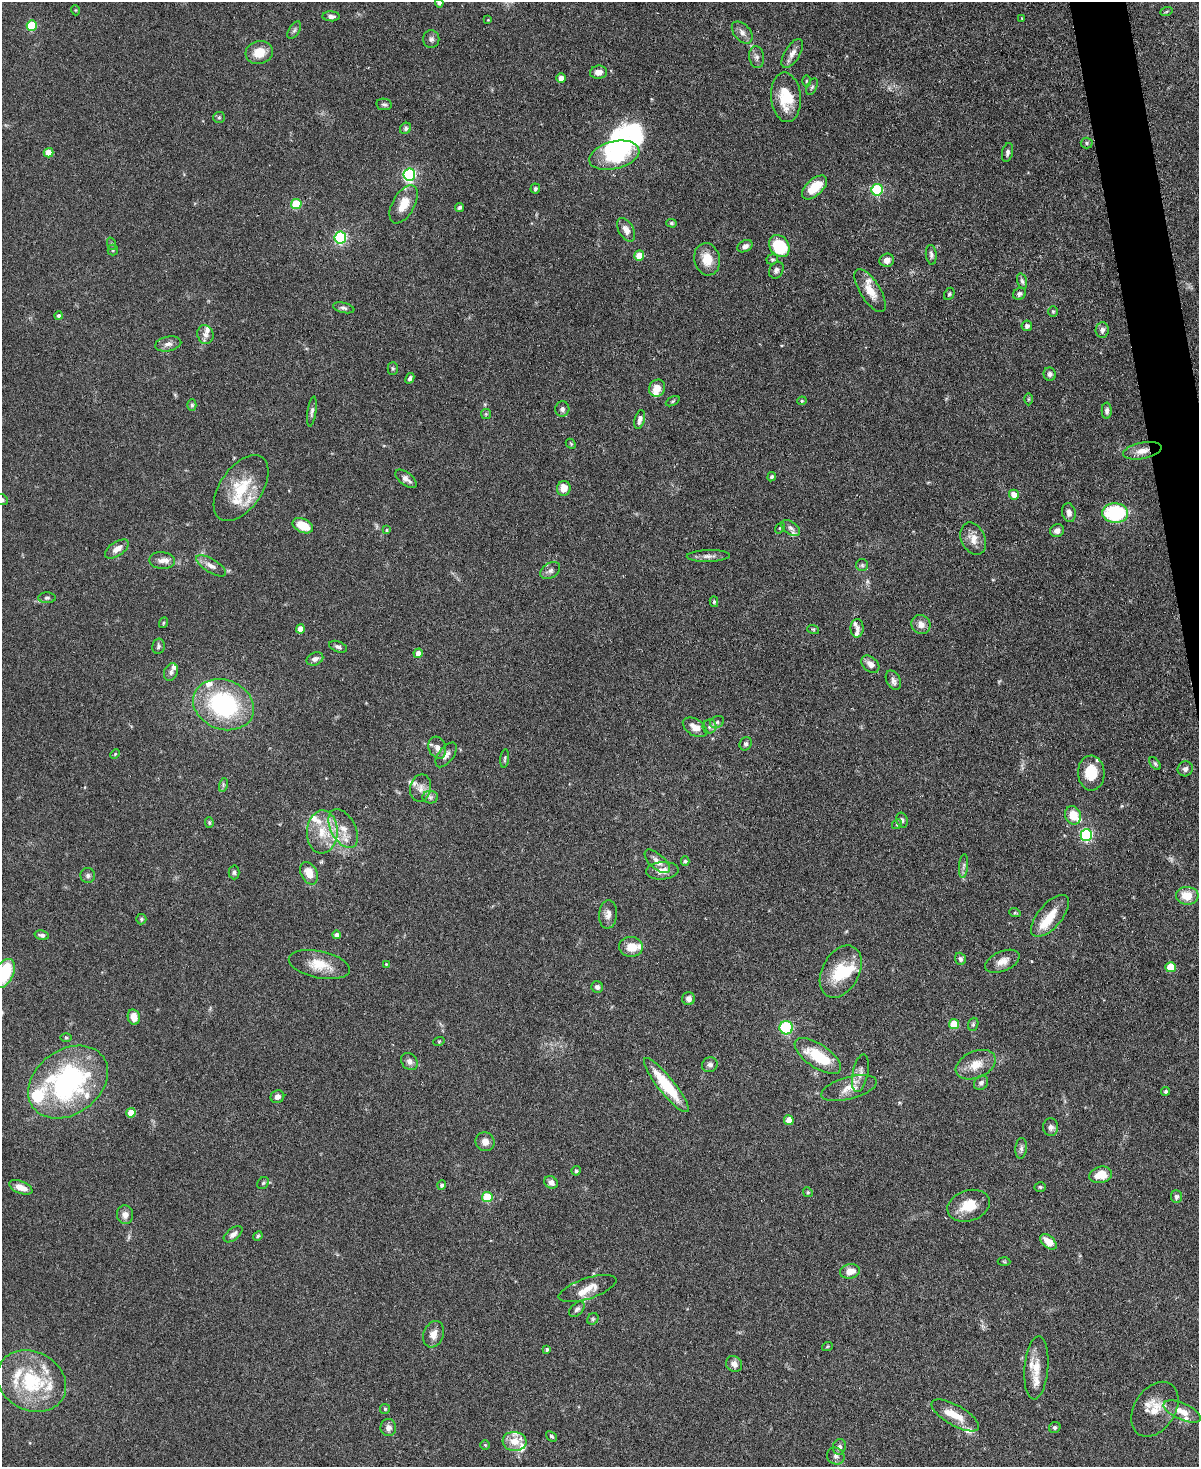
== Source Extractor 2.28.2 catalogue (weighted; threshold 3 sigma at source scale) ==
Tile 6 of 4 x 3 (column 2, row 2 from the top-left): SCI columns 1205-2401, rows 1603-3067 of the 4803 x 4819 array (HDU 1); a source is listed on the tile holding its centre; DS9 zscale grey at full resolution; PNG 1201 x 1469 px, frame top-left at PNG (2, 2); each listed source drawn as its Kron ellipse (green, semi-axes under 4 px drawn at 4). Shown black and unused: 2% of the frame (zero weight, under 3 of 6 exposures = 2% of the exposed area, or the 3 px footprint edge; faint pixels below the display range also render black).
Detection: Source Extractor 2.28.2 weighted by HDU 2 'WHT'; one run over the whole footprint, this tile lists its part. Background 0.0911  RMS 0.0035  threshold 0.0143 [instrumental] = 3 sigma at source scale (4.09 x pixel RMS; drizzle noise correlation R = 1.36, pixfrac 0.8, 0.05/0.05 arcsec/px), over >= 5 px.
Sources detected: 248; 3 too faint to see at this stretch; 4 inside a brighter object's white glare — neither listed nor drawn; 31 inside a brighter listed object's ellipse — not listed separately; the other 210 listed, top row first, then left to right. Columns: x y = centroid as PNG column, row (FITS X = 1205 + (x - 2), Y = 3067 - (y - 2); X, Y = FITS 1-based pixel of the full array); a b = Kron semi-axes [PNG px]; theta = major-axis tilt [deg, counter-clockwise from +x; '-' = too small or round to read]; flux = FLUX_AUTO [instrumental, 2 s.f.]
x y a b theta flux
439 3 4 4 - 0.85
75 10 5 3 - 0.29
1166 12 6 4 20 0.44
331 16 9 5 -3 1.1
1022 18 3 2 - 0.21
488 20 2 2 - 0.21
32 26 5 5 - 20
294 30 10 5 58 0.79
742 32 13 8 -49 1.7
431 39 9 8 - 1.1
259 53 14 11 14 5
792 53 16 7 59 2.2
757 57 11 7 -81 1.3
599 72 8 6 7 2.2
561 78 5 4 - 3.6
806 81 6 4 89 0.4
812 87 9 5 65 0.68
786 97 25 15 -85 11
384 104 7 5 -9 0.69
219 117 6 5 - 0.51
406 128 6 5 - 0.69
1087 143 6 5 - 0.53
1007 152 9 5 78 0.93
49 153 5 4 - 5.8
614 155 25 13 14 20
409 175 6 6 - 62
814 187 15 8 42 7.5
535 189 5 5 - 0.54
877 190 6 5 - 30
296 204 5 5 - 13
404 204 21 11 61 5.5
459 207 5 4 - 0.58
671 223 5 4 - 0.47
626 230 13 7 -61 2.4
340 237 6 5 - 36
112 244 6 4 -71 0.41
745 246 8 5 28 1.3
779 246 12 9 -54 18
113 250 5 5 - 0.45
931 255 10 5 -84 0.91
639 256 5 5 - 7
707 259 16 12 -77 5.7
772 259 6 5 - 0.55
887 260 7 6 - 1.9
776 270 9 6 60 1.1
1022 281 8 5 -74 0.72
870 291 24 10 -58 5.2
949 294 6 4 63 0.52
1020 294 6 6 - 0.89
344 308 11 5 -13 0.92
1053 311 5 5 - 0.46
59 316 4 4 - 0.82
1027 326 5 5 - 0.97
1102 330 8 6 84 1.2
205 335 9 8 - 1.7
168 344 13 7 11 1.7
393 369 6 5 - 0.5
1050 374 6 6 - 0.98
410 378 6 4 62 0.74
657 388 9 7 55 3.3
1028 399 6 4 89 0.37
673 401 7 4 27 0.44
802 401 5 4 - 0.46
192 405 6 4 89 0.56
562 409 8 7 - 1
312 411 15 4 82 1
1107 411 8 5 89 1
486 414 5 5 - 0.38
640 419 9 5 76 1.4
571 444 6 4 -47 0.38
1142 451 19 8 11 3.4
772 477 4 4 - 0.64
406 479 12 6 -37 1.6
241 488 37 21 55 13
564 488 7 6 - 3.4
1014 495 5 5 - 3
2 500 6 5 - 0.65
1069 513 10 6 -79 1.6
1115 513 13 9 -3 27
303 526 11 7 -25 7.2
780 528 6 3 54 0.33
791 528 10 6 -35 1.2
386 530 4 4 - 0.39
1057 531 7 6 - 1.6
973 539 17 12 -65 3.5
117 549 13 7 34 2.6
708 556 22 6 1 1.8
162 561 13 8 -5 2.3
862 565 6 6 - 0.67
211 566 17 6 -31 2.1
550 571 11 7 33 1.4
47 598 9 5 0 0.68
714 602 5 4 - 0.43
163 623 5 3 - 0.3
921 624 10 9 - 2.2
857 628 9 6 89 1.2
300 629 5 4 - 3.4
813 629 6 3 -18 0.34
158 646 7 6 - 0.82
338 647 9 5 -21 0.92
418 653 5 4 - 2.2
315 659 9 6 25 1.4
870 664 10 7 -42 2.1
171 672 9 6 68 1.1
893 680 10 7 -62 1.2
223 705 31 24 -21 40
717 722 7 6 - 0.78
695 727 13 8 -31 2.8
710 727 7 7 - 0.99
746 744 7 6 - 0.72
437 748 11 8 -71 1.9
115 754 5 3 - 0.34
446 755 14 7 53 1.7
505 758 9 3 82 0.49
1155 764 7 4 -53 0.59
1185 769 8 7 - 1.2
1091 773 17 13 -87 7.2
223 785 7 4 73 0.56
421 788 14 10 78 2.5
430 797 8 6 -1 0.93
1073 815 9 8 - 5.2
902 820 7 5 -72 0.77
209 822 5 4 - 0.46
897 824 5 4 - 0.42
343 829 21 12 -61 5.1
322 832 21 15 88 8.1
1086 835 6 5 - 41
657 861 15 7 -42 2.2
685 861 4 4 - 0.53
963 866 12 4 84 1
662 871 16 8 5 3.2
234 872 7 5 -89 0.65
309 873 12 8 -63 4.3
88 876 7 7 - 0.91
1187 896 11 9 -2 5.7
1015 913 6 3 -18 0.35
608 914 14 9 85 2.1
1050 916 26 12 49 6.4
141 919 5 5 - 0.49
42 935 7 4 -13 0.99
337 935 4 4 - 1.5
631 947 12 10 -4 4.4
960 959 6 5 - 0.78
1002 961 18 10 24 3.1
386 964 4 4 - 0.31
319 965 31 13 -12 7.2
1170 967 5 5 - 9.5
841 972 28 18 62 12
4 973 16 9 61 17
597 987 6 5 - 1
689 999 6 6 - 1.5
134 1017 8 6 -79 3.5
954 1024 5 5 - 9.1
973 1024 7 5 69 0.54
786 1028 6 6 - 19
66 1037 6 4 -1 0.38
439 1041 6 3 19 0.33
818 1056 27 11 -34 12
409 1061 9 7 -49 1.5
710 1065 8 7 - 1.1
976 1065 21 13 23 5
860 1073 19 7 78 2.3
68 1082 43 32 36 60
981 1083 8 6 44 1
666 1085 34 8 -51 15
849 1088 28 11 15 4.8
1166 1091 4 4 - 0.51
277 1097 7 6 - 1.4
131 1113 4 4 - 5.9
789 1120 5 4 - 5.3
1051 1127 9 7 -87 1.2
485 1142 9 9 - 2
1021 1148 10 6 85 1
576 1171 4 4 - 0.64
1101 1175 11 8 12 5
551 1182 7 6 - 1.3
263 1183 6 5 - 0.54
442 1185 5 4 - 0.79
21 1187 12 6 -22 3.5
1040 1187 5 4 - 0.48
808 1192 5 4 - 0.38
487 1197 5 5 - 15
1176 1197 6 5 - 0.79
969 1206 22 15 18 6.8
125 1215 9 8 - 2.1
233 1234 11 6 37 1.5
258 1236 5 4 - 0.44
1048 1242 10 6 -42 3.6
1004 1261 6 4 -3 0.42
850 1271 10 7 11 3.5
587 1288 30 10 18 4.8
577 1309 9 6 44 0.96
593 1319 6 5 - 0.55
434 1334 14 10 68 2.6
827 1347 5 3 - 0.32
547 1350 4 3 - 0.63
734 1364 8 7 - 1.8
1036 1368 31 12 85 5.5
31 1381 36 29 -28 25
385 1409 5 5 - 0.43
1155 1409 30 20 57 7.2
1182 1412 20 8 -24 3.7
955 1415 27 10 -30 5.4
1055 1427 6 5 - 0.67
388 1428 8 8 - 1.8
552 1436 6 4 -38 0.56
514 1441 12 9 -6 4.5
485 1445 5 5 - 0.36
839 1447 8 6 73 1.2
836 1456 9 8 - 1.3
Overlapping masked pixels (flux is a lower limit): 1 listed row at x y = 1142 451
Isophote crosses this tile's border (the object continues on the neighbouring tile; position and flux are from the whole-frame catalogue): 4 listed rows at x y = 439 3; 2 500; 1187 896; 4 973